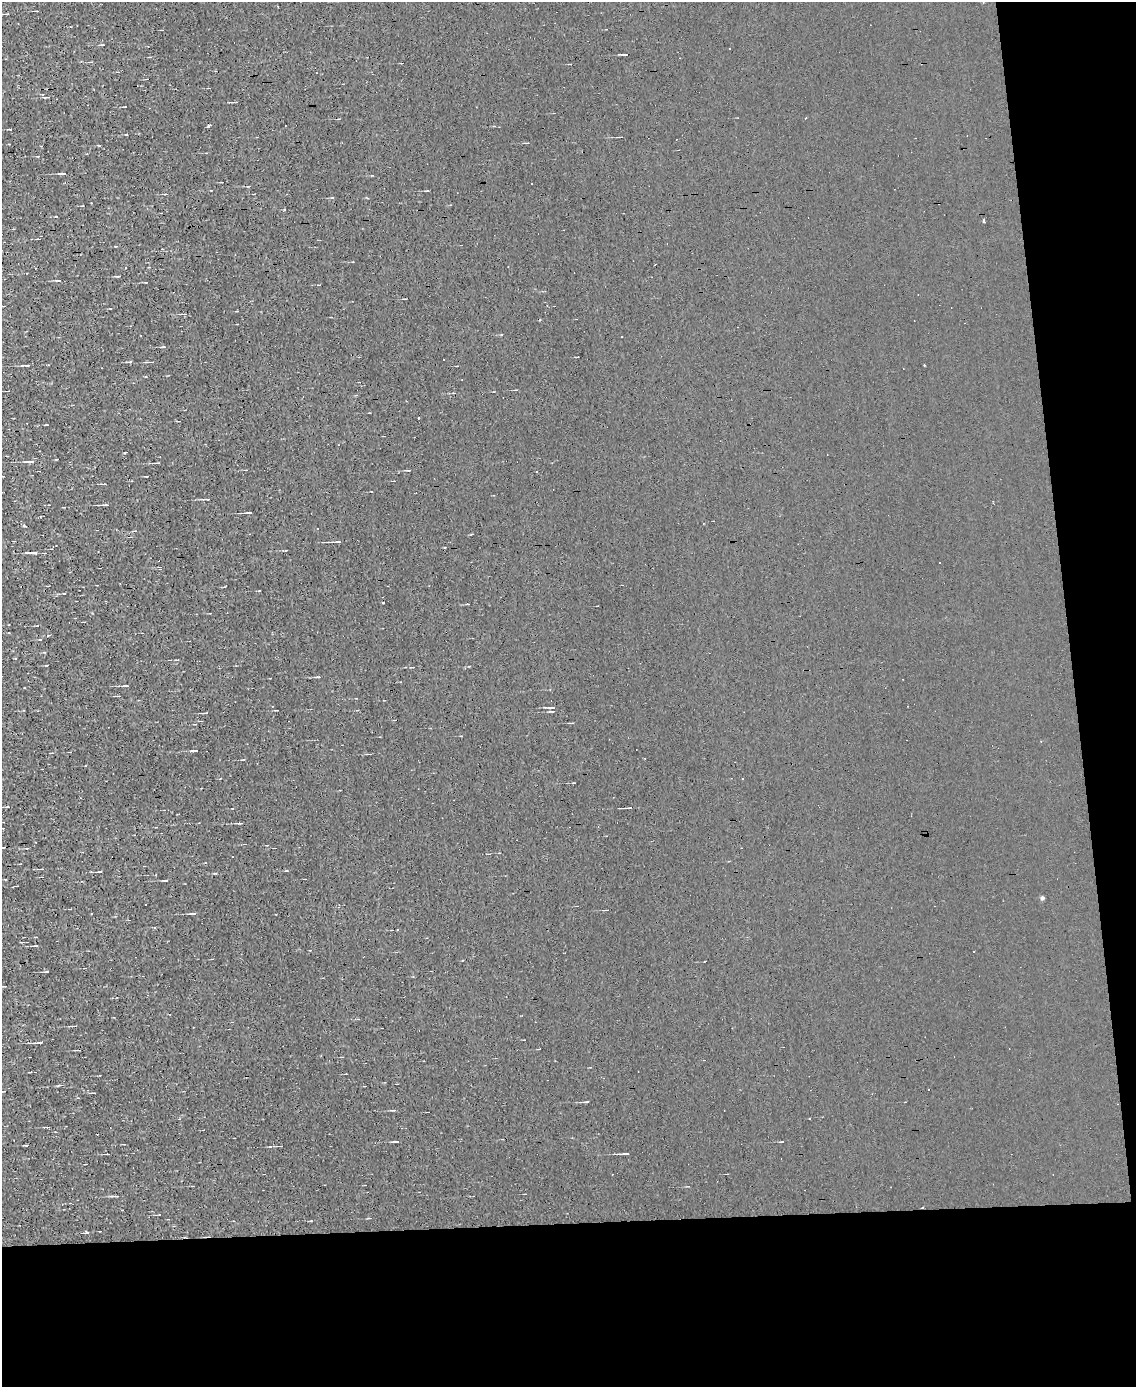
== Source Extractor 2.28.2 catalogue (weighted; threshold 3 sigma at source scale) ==
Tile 12 of 4 x 3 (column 4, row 3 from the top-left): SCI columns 3401-4534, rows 133-1517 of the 4534 x 4526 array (HDU 1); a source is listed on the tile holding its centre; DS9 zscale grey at full resolution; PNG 1138 x 1389 px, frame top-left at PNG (2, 2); no overlay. Shown black and unused: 17% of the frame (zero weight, under 3 of 4 exposures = <1% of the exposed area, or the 3 px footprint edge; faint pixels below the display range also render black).
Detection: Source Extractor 2.28.2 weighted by HDU 2 'WHT'; one run over the whole footprint, this tile lists its part. Background 0.0026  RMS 0.011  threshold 0.0484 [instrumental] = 3 sigma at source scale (4.5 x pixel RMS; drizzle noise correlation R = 1.50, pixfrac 1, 0.05/0.05 arcsec/px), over >= 5 px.
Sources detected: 71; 16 cosmic-ray / hot-pixel residue — not listed; the other 55 listed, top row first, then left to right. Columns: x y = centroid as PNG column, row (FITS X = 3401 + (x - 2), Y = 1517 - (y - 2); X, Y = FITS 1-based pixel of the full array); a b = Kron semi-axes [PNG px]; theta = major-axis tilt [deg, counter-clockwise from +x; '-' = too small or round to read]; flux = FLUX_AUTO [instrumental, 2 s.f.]
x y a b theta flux
7 14 4 3 - 0.84
91 62 6 2 3 1
48 97 7 3 -1 1.3
806 118 3 2 - 0.72
209 126 4 3 - 2.6
620 137 6 2 3 1
63 173 8 3 5 2.2
983 221 3 3 - 1.9
125 268 3 2 - 0.84
58 280 5 2 - 1.2
163 347 4 3 - 0.85
152 362 7 3 6 1.2
27 365 9 3 2 2.1
31 461 10 4 6 2.9
158 463 6 2 7 1.1
409 470 5 2 - 1
147 476 3 2 - 0.72
207 499 8 3 -1 1.5
105 505 9 3 5 1.7
249 513 7 3 -1 2.2
24 526 3 3 - 1.9
317 528 3 3 - 1.5
338 542 8 3 -4 2
34 552 12 4 0 3.2
940 562 3 2 - 0.95
383 602 3 3 - 1.7
125 686 8 3 5 1.6
552 707 9 3 4 1.9
204 713 8 2 6 1.2
196 750 6 3 -6 1.1
243 760 4 3 - 0.77
7 807 4 3 - 0.87
629 808 9 2 1 2
240 823 7 2 3 1.8
2 847 14 2 0 4.5
100 872 4 2 - 1
166 880 5 3 - 1.3
1042 898 5 4 - 2.1
91 913 2 2 - 1
194 913 6 3 -6 1.4
36 946 6 2 7 1.3
75 1026 5 2 - 1.6
40 1042 6 3 6 1.9
79 1050 5 2 - 0.93
587 1102 7 2 8 1.3
394 1110 5 3 - 1.1
810 1118 2 2 - 0.98
47 1127 4 2 - 1.1
397 1141 6 3 -7 1.1
26 1145 4 2 - 1
281 1146 2 2 - 0.84
107 1154 3 2 - 0.99
626 1154 9 3 3 1.6
116 1196 8 3 0 2.4
87 1233 6 3 7 1.3
Overlapping masked pixels (flux is a lower limit): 1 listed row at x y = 2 847
Isophote crosses this tile's border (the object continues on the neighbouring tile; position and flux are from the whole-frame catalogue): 1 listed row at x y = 2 847
Unlisted compact peaks at least as high as the median listed source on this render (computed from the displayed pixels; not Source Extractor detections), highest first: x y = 47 971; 125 453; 284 210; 318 677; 10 129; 215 873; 58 1086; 259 591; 311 1221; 130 362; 126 134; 56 216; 624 55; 332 197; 44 652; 46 665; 471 534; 270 1147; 46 424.